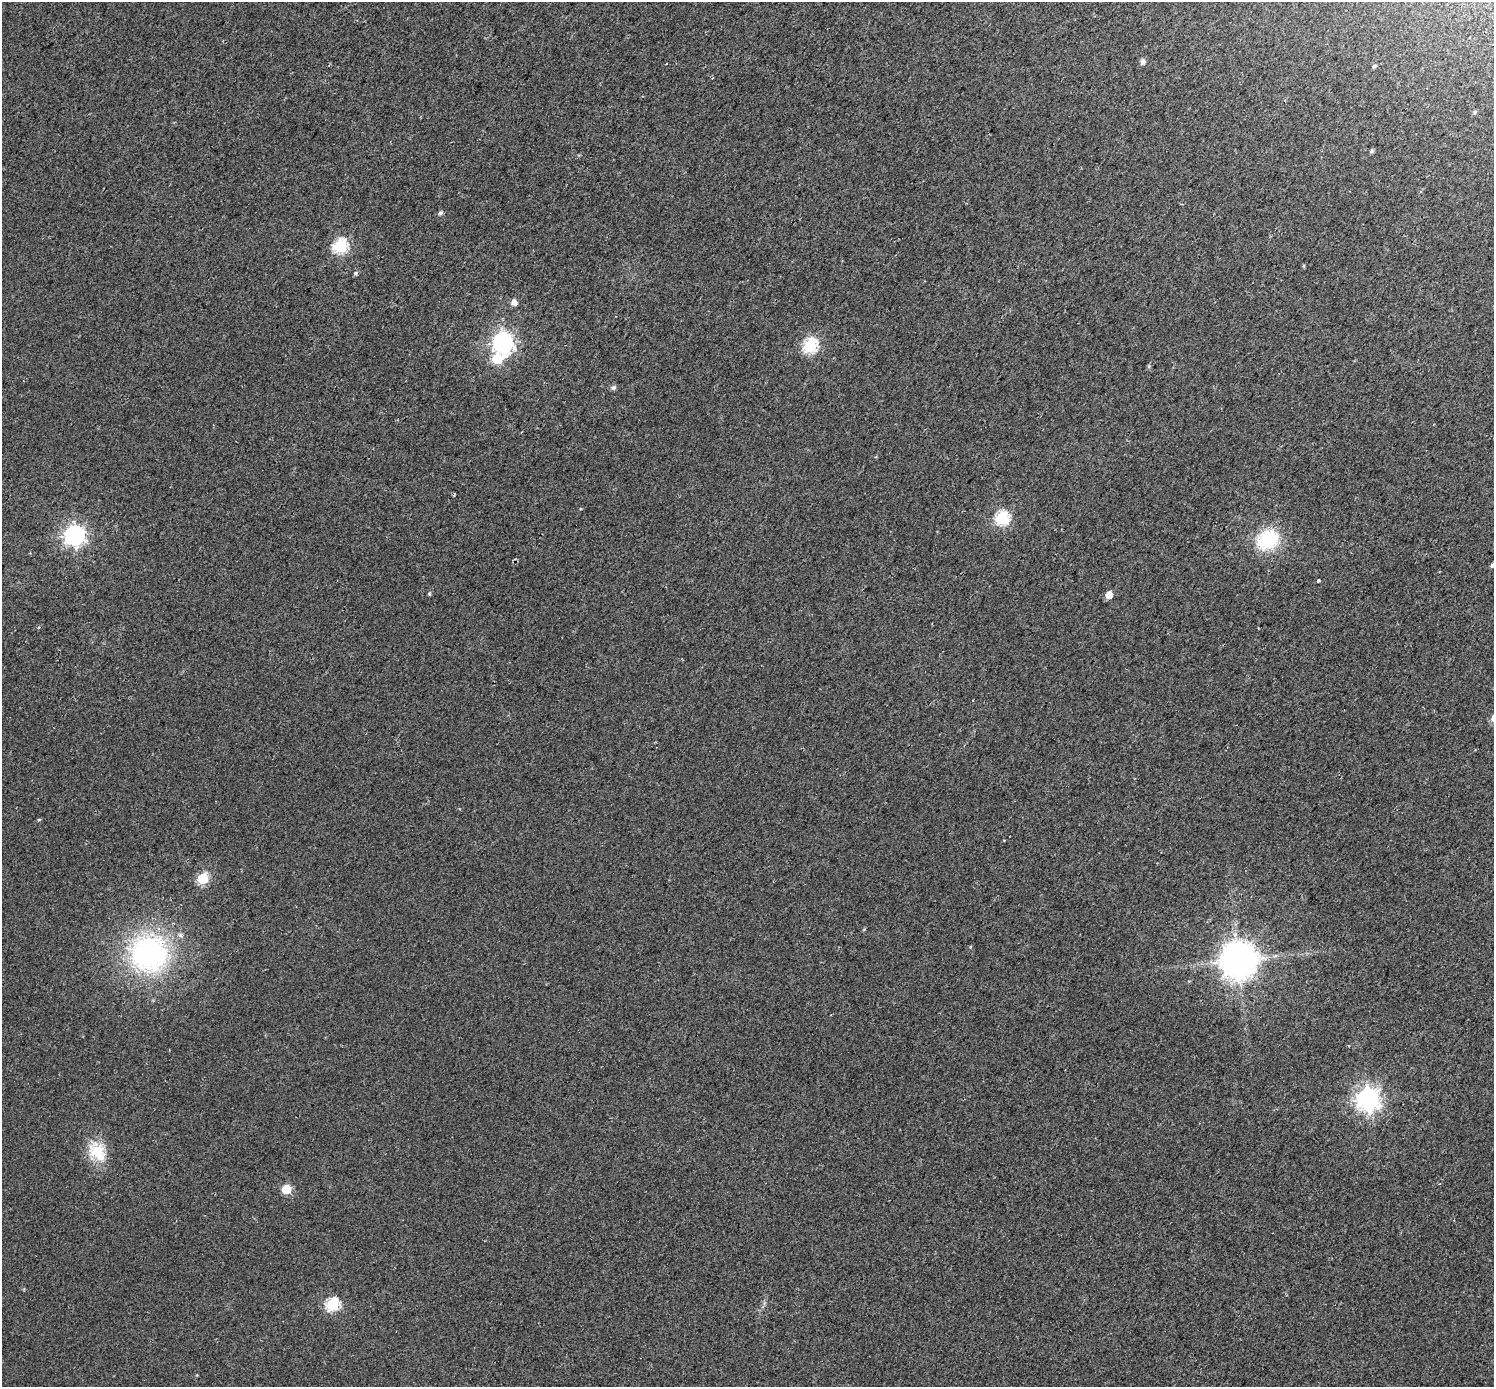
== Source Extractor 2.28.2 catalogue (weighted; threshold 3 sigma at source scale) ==
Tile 10 of 4 x 4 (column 2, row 3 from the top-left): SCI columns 1554-3045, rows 1651-3035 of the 6097 x 6135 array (HDU 1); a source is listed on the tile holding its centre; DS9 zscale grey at full resolution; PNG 1496 x 1389 px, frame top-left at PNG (2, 2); no overlay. Shown black and unused: <1% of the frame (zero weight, under 2 of 3 exposures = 4% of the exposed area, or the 3 px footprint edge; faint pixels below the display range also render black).
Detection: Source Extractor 2.28.2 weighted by HDU 2 'WHT'; one run over the whole footprint, this tile lists its part. Background 0.0241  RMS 0.01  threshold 0.0453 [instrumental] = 3 sigma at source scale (4.5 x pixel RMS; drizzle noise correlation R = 1.50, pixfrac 1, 0.0396/0.0396 arcsec/px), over >= 5 px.
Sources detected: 34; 1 inside a brighter object's white glare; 1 cosmic-ray / hot-pixel residue — not listed; the other 32 listed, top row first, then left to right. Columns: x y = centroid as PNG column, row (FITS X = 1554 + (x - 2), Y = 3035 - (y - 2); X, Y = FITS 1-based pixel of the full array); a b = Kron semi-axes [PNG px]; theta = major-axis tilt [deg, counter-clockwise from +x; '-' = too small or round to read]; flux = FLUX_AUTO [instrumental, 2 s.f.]
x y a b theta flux
1143 62 6 6 - 3.9
1374 66 6 4 61 1.5
712 78 3 3 - 1
1475 112 5 5 - 1.4
1372 151 5 4 - 1.8
1182 204 4 3 - 0.91
440 213 6 5 - 2.3
340 246 7 6 - 150
1304 266 5 3 - 0.88
356 273 5 5 - 2
514 302 6 5 - 6.2
503 342 8 8 - 490
810 346 7 6 - 150
497 359 7 6 - 50
1149 366 6 4 72 1.3
613 388 7 6 - 2.4
1002 518 6 6 - 140
74 535 8 7 - 480
1265 540 30 25 -74 43
1492 565 6 4 53 2.7
1319 580 3 3 - 6
429 594 5 4 - 1.1
1109 595 6 5 - 10
39 820 5 3 - 0.93
203 878 6 6 - 75
180 935 6 6 - 2.3
149 953 36 36 - 200
1238 960 11 10 - 2300
1368 1099 8 8 - 700
97 1151 29 20 -54 29
286 1189 6 5 - 38
333 1305 6 6 - 120
Isophote crosses this tile's border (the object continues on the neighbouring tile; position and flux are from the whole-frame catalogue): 1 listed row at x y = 1492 565